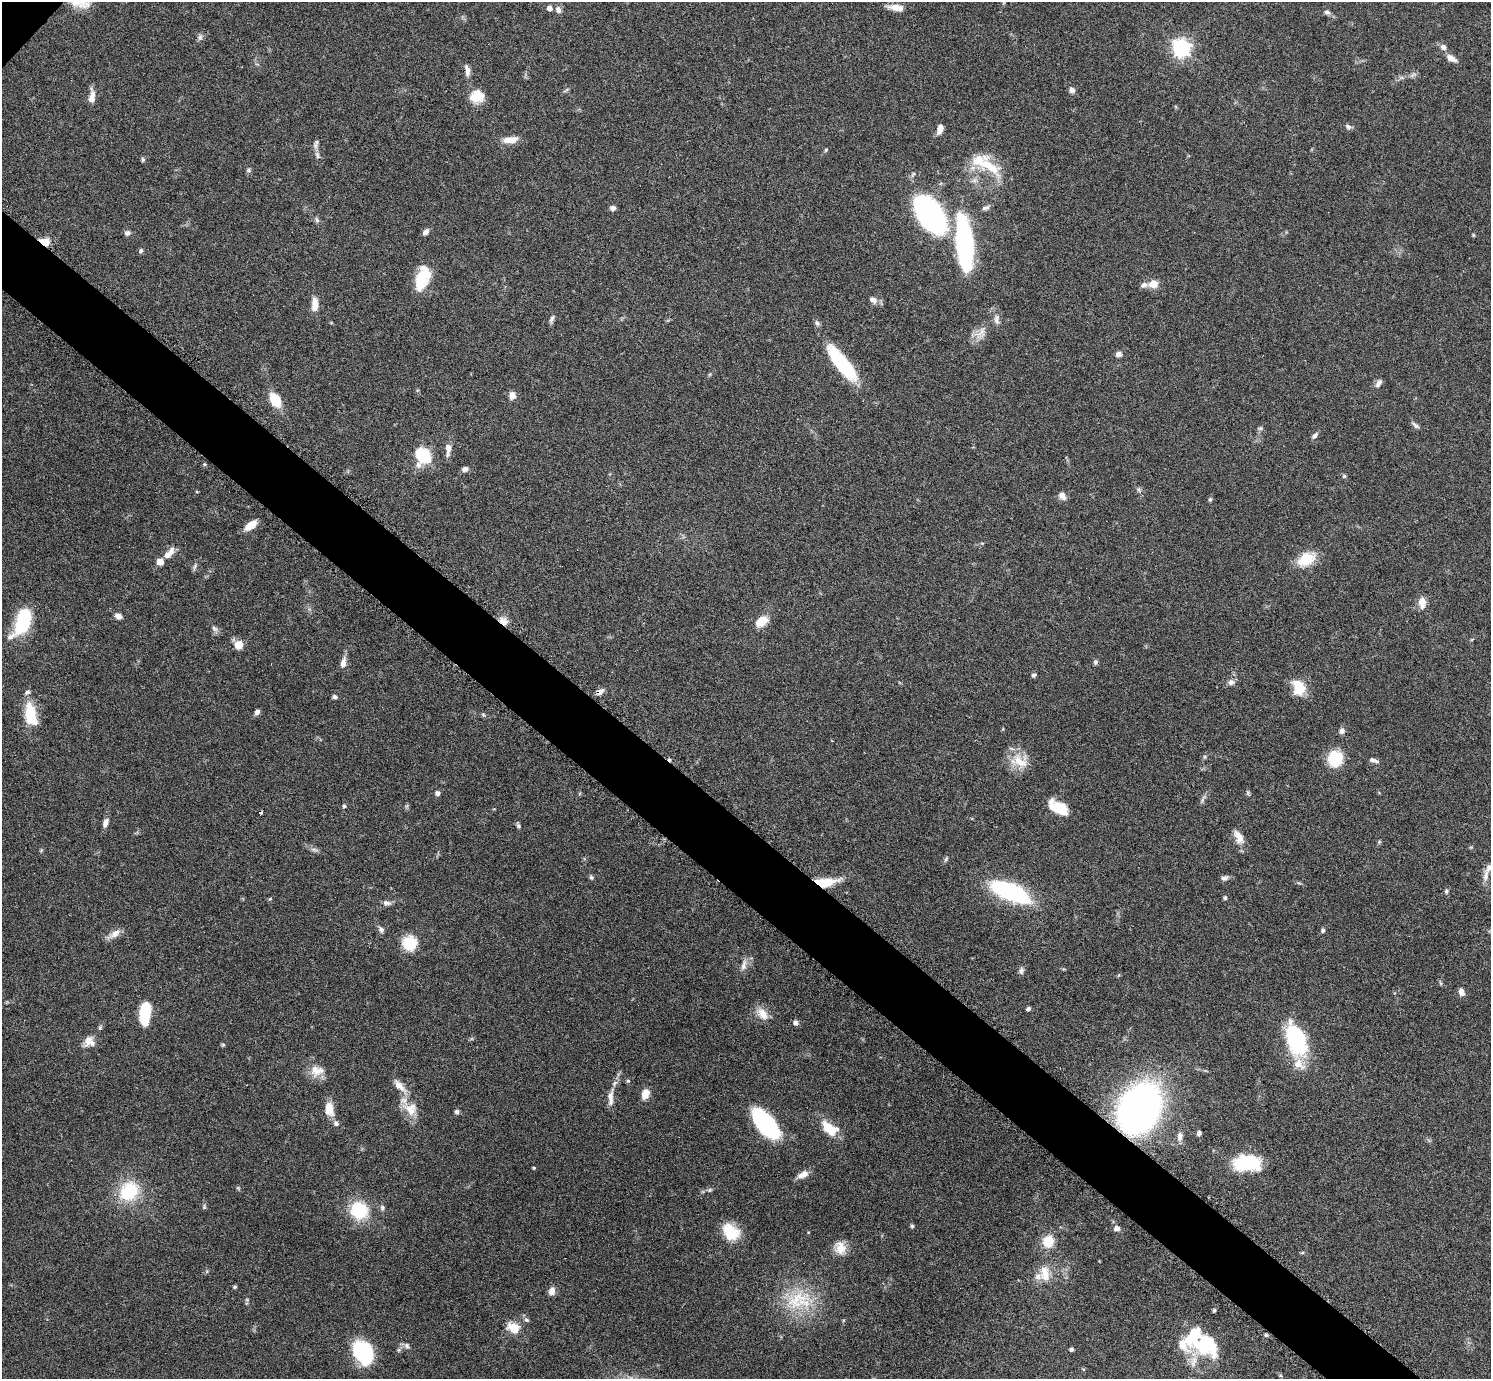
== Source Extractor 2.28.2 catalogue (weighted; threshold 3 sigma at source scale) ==
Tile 6 of 4 x 4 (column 2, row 2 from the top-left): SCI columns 1509-2997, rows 3070-4446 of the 5992 x 5996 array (HDU 1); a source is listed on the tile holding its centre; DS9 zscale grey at full resolution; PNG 1493 x 1381 px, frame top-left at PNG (2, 2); no overlay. Shown black and unused: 5% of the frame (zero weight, under 3 of 6 exposures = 2% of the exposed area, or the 3 px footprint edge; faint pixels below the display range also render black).
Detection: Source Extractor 2.28.2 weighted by HDU 2 'WHT'; one run over the whole footprint, this tile lists its part. Background 0.0705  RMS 0.0029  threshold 0.012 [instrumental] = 3 sigma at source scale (4.09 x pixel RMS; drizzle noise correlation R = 1.36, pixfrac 0.8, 0.05/0.05 arcsec/px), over >= 5 px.
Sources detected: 170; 3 inside a brighter object's white glare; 1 cosmic-ray / hot-pixel residue — not listed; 10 inside a brighter listed object's ellipse — not listed separately; the other 156 listed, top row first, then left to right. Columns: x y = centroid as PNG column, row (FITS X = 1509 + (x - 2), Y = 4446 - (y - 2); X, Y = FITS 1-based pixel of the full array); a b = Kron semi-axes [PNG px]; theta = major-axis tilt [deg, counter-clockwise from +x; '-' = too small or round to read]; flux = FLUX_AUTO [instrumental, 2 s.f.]
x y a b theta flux
896 7 17 7 -9 2.7
549 8 6 6 - 1.2
558 10 9 7 -72 1.2
1327 12 9 5 -9 0.75
200 37 9 5 63 0.75
1443 47 9 8 - 1.1
1181 48 7 7 - 81
1451 58 12 7 -31 2
467 70 18 6 -79 1.5
1072 90 6 6 - 1
476 96 17 15 -1 4.7
92 97 16 7 86 2.2
1348 126 8 6 -28 0.72
940 129 11 6 74 2
510 140 19 8 7 2.9
316 144 14 6 74 0.95
826 150 6 4 46 0.32
317 155 12 5 -65 0.93
143 159 6 5 - 0.44
988 165 46 16 -38 10
248 170 7 5 -39 0.51
613 208 6 6 - 0.94
986 208 11 5 18 0.82
930 214 31 16 -57 100
317 220 7 5 -48 0.58
426 232 8 6 47 1
127 233 8 6 16 0.84
1473 235 5 4 - 0.33
46 242 12 10 -70 2.5
964 245 55 15 -84 47
141 251 6 5 - 0.46
421 277 23 15 53 8
1153 284 10 8 12 3
873 300 11 8 -35 1.4
315 304 18 7 89 2.8
552 319 11 5 68 0.77
817 323 8 6 -42 0.74
981 332 20 12 49 3.1
1118 354 7 6 - 1.1
842 364 47 14 -52 18
1378 383 12 6 55 1
512 395 10 8 82 1.4
275 400 13 9 -60 7.3
1415 425 11 5 -45 0.76
1260 428 7 5 21 0.51
1315 435 10 5 45 0.76
448 449 17 7 88 2
422 455 15 12 -54 15
465 469 7 6 - 1.1
1344 476 6 5 - 0.41
1139 490 7 4 -71 0.49
1062 496 11 8 -54 1.4
1210 499 5 4 - 0.37
251 525 13 6 37 3.5
169 553 18 8 49 2.5
1306 559 24 15 28 6.2
160 562 5 5 - 2.9
195 566 9 4 71 0.55
1422 602 11 9 69 2.2
118 616 7 5 -20 1.6
23 621 32 16 71 14
503 621 11 8 -26 2.1
762 621 16 10 33 3.8
214 628 9 7 -39 0.86
238 645 8 8 - 3.4
1096 662 6 5 - 0.6
343 663 14 7 81 1.8
1034 675 6 5 - 0.62
1231 682 9 7 23 1.2
1298 687 21 13 -64 5.6
600 692 11 5 36 1.3
335 697 6 5 - 0.61
257 712 8 6 54 0.86
31 714 31 14 -80 8.2
1342 731 8 6 89 1
1205 757 6 4 -90 0.38
1335 758 20 18 75 7.1
1373 760 12 5 -18 0.95
1019 761 26 16 -26 5.6
437 793 6 6 - 0.74
1202 800 7 4 72 0.59
344 806 5 4 - 0.45
1058 808 21 12 -25 6.5
260 812 3 3 - 3.7
105 823 11 6 70 1.4
518 826 7 5 -50 0.53
1239 837 19 10 -60 2.9
1379 842 6 4 46 0.33
314 849 11 4 -11 0.72
946 859 8 4 55 0.45
1486 875 19 7 81 1.8
591 877 6 6 - 0.51
1224 878 8 6 22 0.93
825 882 26 8 5 7.4
1446 891 6 5 - 0.5
1011 892 38 14 -23 34
1225 898 5 5 - 0.52
387 903 11 6 -10 0.97
381 930 8 6 -80 0.78
1323 930 6 5 - 0.49
115 934 17 8 34 2.1
409 943 18 18 - 6.1
744 965 16 7 76 1.6
1021 971 9 6 72 0.84
1461 992 8 6 -71 1.4
1028 1008 5 4 - 0.6
145 1013 17 8 84 17
763 1014 19 11 -48 3.1
795 1023 5 5 - 1.1
100 1028 7 5 71 0.43
1296 1039 18 10 -70 52
89 1041 13 12 - 2.7
223 1045 6 4 -1 0.33
1299 1064 19 12 -37 3.7
316 1071 17 15 -83 3.6
628 1081 5 5 - 0.38
399 1086 25 8 -47 3
645 1094 10 7 70 3.2
611 1097 25 8 86 2.4
1139 1108 34 25 61 160
329 1109 17 10 -83 3.7
410 1109 19 16 -33 4.6
457 1112 5 5 - 0.68
336 1123 8 7 - 0.88
765 1123 31 13 -51 35
830 1129 21 11 -39 6.6
1199 1133 6 5 - 0.65
1180 1136 12 7 87 1.6
1246 1163 24 14 -1 19
534 1168 4 3 - 0.29
803 1174 15 8 24 1.9
238 1188 5 5 - 0.32
710 1190 7 5 21 0.51
129 1191 21 17 46 14
204 1207 7 4 -90 0.42
382 1208 7 5 -88 0.63
359 1210 21 20 - 11
912 1226 4 4 - 0.48
1117 1228 8 7 - 1.1
731 1232 20 15 -43 7.4
1048 1241 10 9 - 6.6
840 1248 17 13 -79 3.4
1302 1253 6 3 19 0.32
1045 1274 23 14 -86 4.9
235 1287 5 4 - 0.37
552 1291 9 7 69 1.8
247 1300 6 3 -19 0.31
797 1300 43 24 29 15
1214 1310 5 3 - 0.44
526 1320 7 5 -26 0.58
513 1328 17 12 -32 4.2
1266 1335 5 3 - 0.36
1194 1336 38 21 77 12
407 1346 8 7 - 0.84
1071 1349 5 4 - 0.63
363 1353 23 17 -58 23
Overlapping masked pixels (flux is a lower limit): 5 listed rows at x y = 46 242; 503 621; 600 692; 825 882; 1139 1108